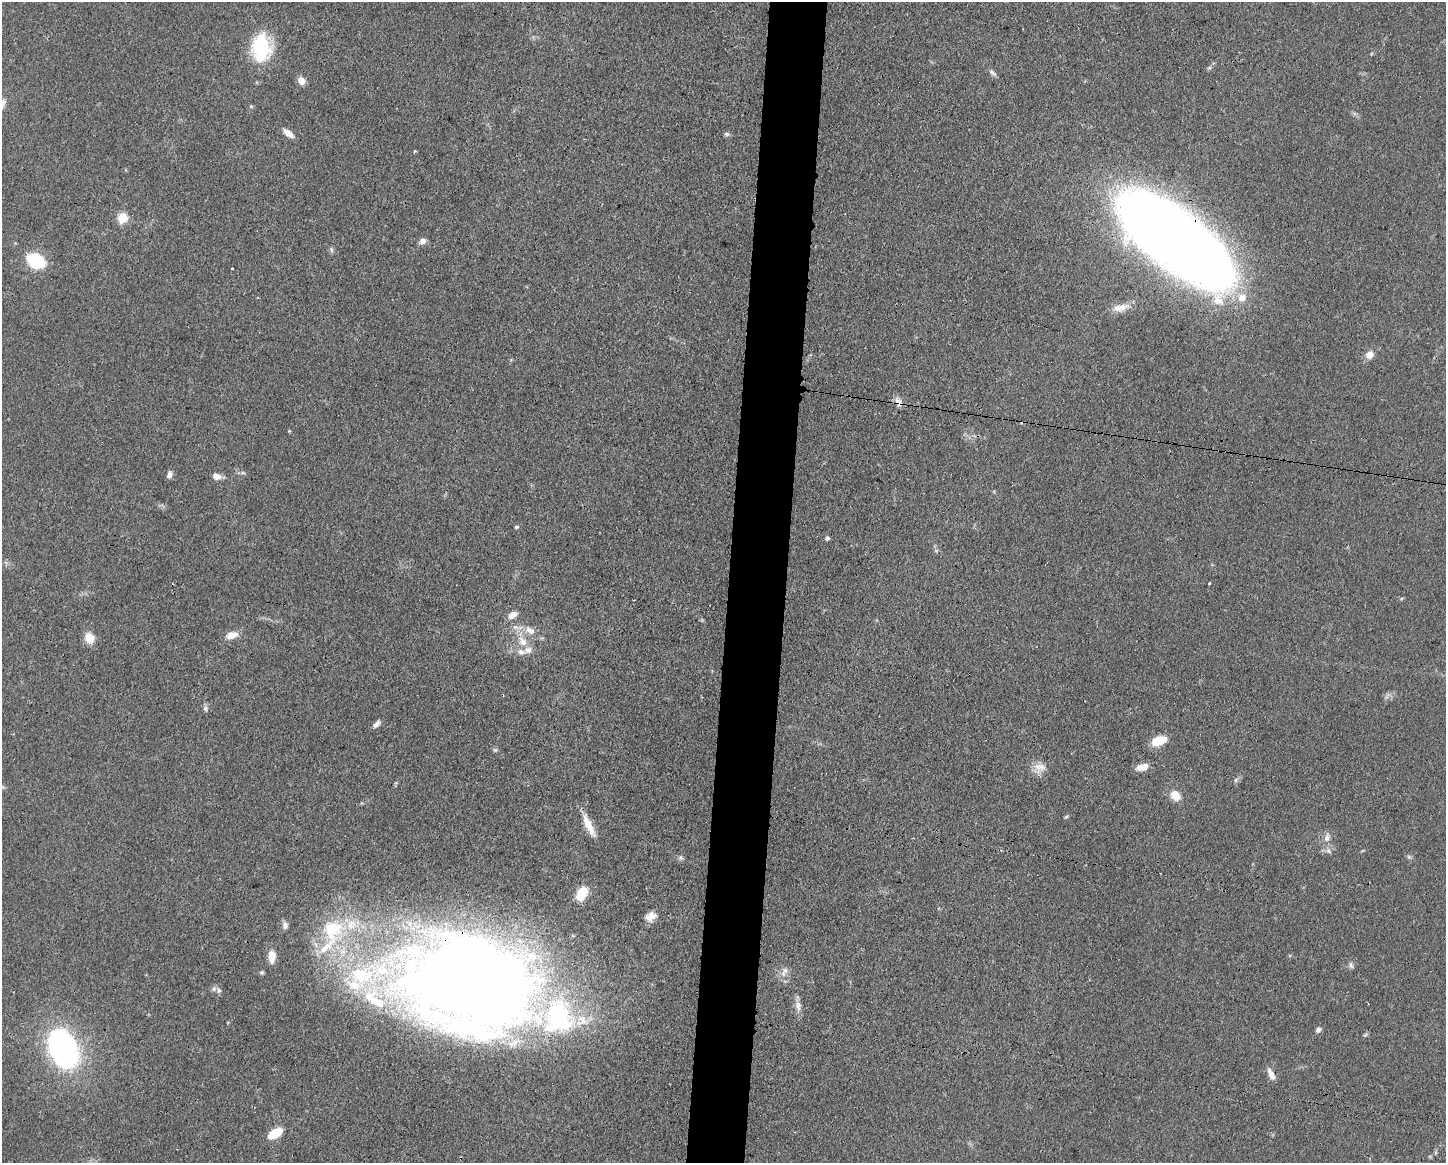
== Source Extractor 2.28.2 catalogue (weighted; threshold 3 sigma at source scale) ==
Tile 8 of 3 x 4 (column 2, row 3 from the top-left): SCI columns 1558-3001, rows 1166-2326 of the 4670 x 4656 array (HDU 1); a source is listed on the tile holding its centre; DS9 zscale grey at full resolution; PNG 1448 x 1165 px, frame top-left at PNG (2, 2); no overlay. Shown black and unused: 4% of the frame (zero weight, under 3 of 4 exposures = <1% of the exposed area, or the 3 px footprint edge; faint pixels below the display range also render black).
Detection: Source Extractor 2.28.2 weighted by HDU 2 'WHT'; one run over the whole footprint, this tile lists its part. Background 0.0604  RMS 0.0042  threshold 0.0189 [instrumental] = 3 sigma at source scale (4.5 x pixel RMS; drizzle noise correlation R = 1.50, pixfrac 1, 0.05/0.05 arcsec/px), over >= 5 px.
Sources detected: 72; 1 inside a brighter object's white glare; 1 cosmic-ray / hot-pixel residue — not listed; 15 inside a brighter listed object's ellipse — not listed separately; the other 55 listed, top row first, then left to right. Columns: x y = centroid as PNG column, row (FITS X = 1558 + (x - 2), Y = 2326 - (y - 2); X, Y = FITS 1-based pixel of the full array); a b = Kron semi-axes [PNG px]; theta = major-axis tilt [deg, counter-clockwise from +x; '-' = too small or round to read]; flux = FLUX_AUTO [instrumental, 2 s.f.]
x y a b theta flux
261 47 23 16 -90 35
1209 68 6 4 18 0.65
992 72 10 5 -37 1.3
301 81 8 7 - 3.3
251 106 5 5 - 0.52
288 133 14 6 -38 3.2
727 134 7 5 -15 0.94
414 151 5 2 - 0.39
122 218 6 6 - 21
1175 240 87 33 -38 1100
423 241 8 7 - 2
331 250 8 4 -81 0.81
36 261 11 8 -26 40
258 298 3 2 - 0.35
1242 298 11 10 - 4.6
1121 308 23 9 15 4.4
1369 355 9 8 - 3.3
899 402 12 7 -61 2.8
243 473 6 4 -18 0.7
169 475 8 5 78 1.9
216 476 9 6 -16 3.2
517 527 5 4 - 0.62
827 538 5 5 - 1.1
512 615 11 7 33 3
530 630 16 9 -21 4.5
232 635 14 8 18 4.2
89 638 14 11 -67 4.6
522 641 15 10 -50 5.2
205 708 8 6 -88 1
376 724 10 5 50 1.8
1159 741 14 8 18 9.7
495 750 6 5 - 0.73
1038 767 12 11 - 4
1142 767 13 7 14 4.6
1236 780 6 4 89 0.7
1175 795 14 10 -49 5
1066 817 6 3 19 0.52
589 825 31 8 -64 6.8
1327 838 13 7 83 2.6
1328 851 9 5 -34 1.2
680 858 7 6 - 1
581 893 14 9 61 11
651 914 19 8 40 2.9
285 925 10 7 -79 1.8
332 930 37 34 74 36
272 957 11 7 -88 5.9
1351 965 9 5 -69 1.1
784 972 17 6 61 2.4
474 981 126 77 -10 670
219 990 8 7 - 1.3
798 1006 15 7 -82 2.7
1318 1030 7 6 - 1.3
63 1049 31 20 -66 120
1271 1074 15 6 -63 3.4
275 1133 18 9 33 8.2
Overlapping masked pixels (flux is a lower limit): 3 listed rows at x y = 1175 240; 899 402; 474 981